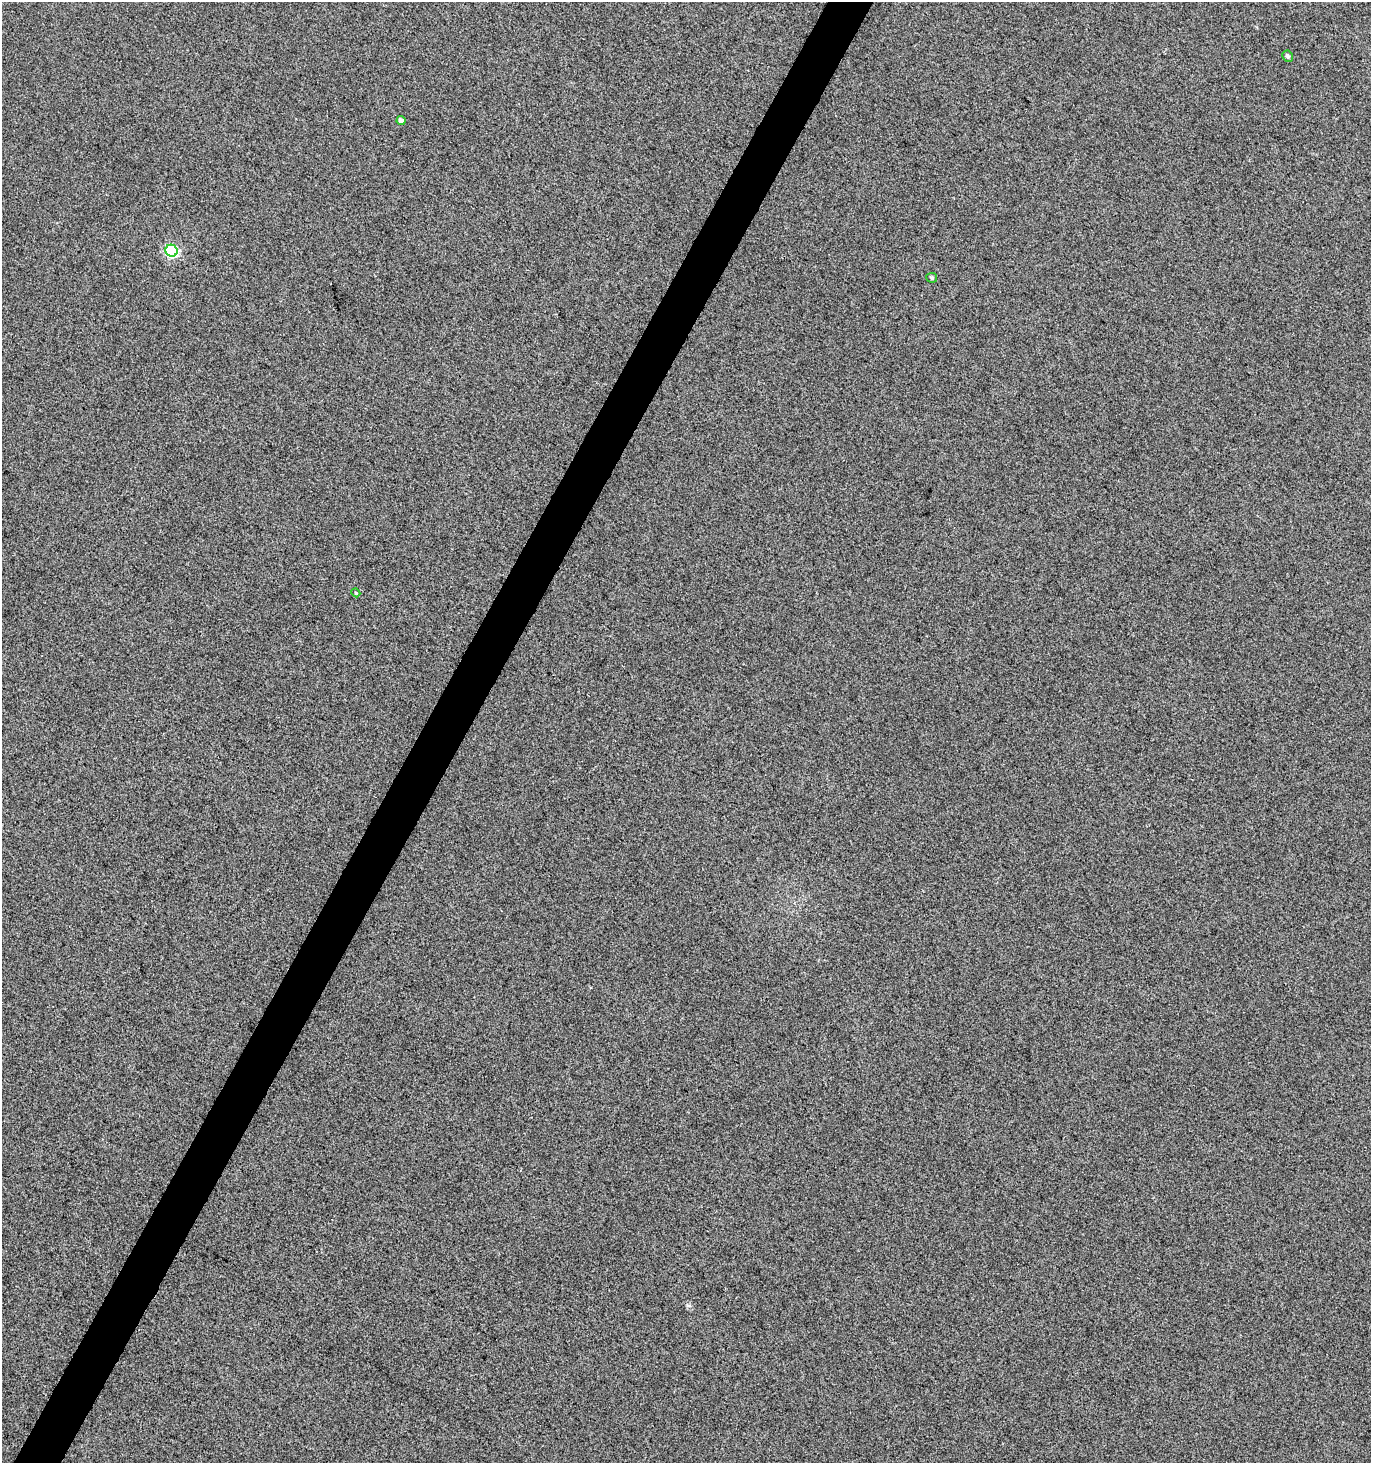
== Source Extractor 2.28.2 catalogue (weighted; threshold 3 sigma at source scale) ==
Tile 7 of 4 x 4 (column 3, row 2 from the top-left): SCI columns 2932-4300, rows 2930-4390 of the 5933 x 5854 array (HDU 1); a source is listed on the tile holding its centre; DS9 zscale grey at full resolution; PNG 1373 x 1465 px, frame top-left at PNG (2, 2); each listed source drawn as its Kron ellipse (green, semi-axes under 4 px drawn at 4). Shown black and unused: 3% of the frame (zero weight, under 3 of 5 exposures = <1% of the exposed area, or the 3 px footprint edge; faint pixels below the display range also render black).
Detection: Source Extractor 2.28.2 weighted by HDU 2 'WHT'; one run over the whole footprint, this tile lists its part. Background 0.0149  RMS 0.086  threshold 0.385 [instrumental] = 3 sigma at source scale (4.5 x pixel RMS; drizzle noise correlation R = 1.50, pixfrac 1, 0.0396/0.0396 arcsec/px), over >= 5 px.
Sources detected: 6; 1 cosmic-ray / hot-pixel residue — neither listed nor drawn; the other 5 listed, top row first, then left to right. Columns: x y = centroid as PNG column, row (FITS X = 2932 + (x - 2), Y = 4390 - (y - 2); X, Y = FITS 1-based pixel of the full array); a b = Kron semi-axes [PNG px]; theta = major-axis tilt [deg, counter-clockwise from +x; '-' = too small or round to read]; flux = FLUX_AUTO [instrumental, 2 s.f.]
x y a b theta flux
1288 56 6 5 - 20
401 121 4 4 - 31
171 251 6 6 - 990
932 278 5 4 - 13
356 593 4 3 - 7.4